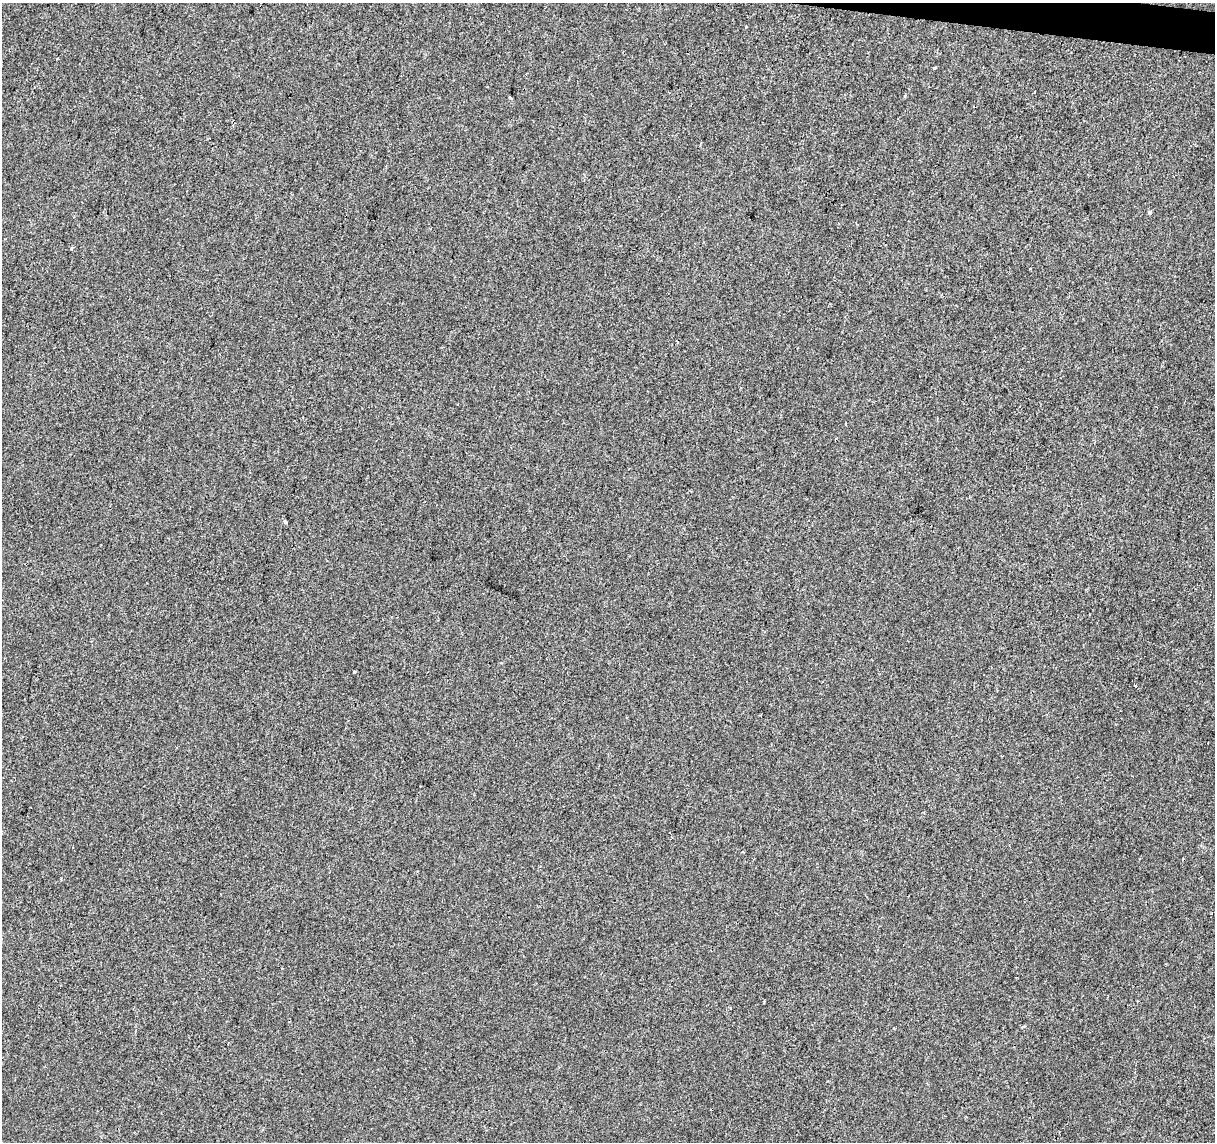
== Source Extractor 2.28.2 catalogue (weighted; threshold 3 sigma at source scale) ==
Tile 10 of 4 x 4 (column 2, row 3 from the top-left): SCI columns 1221-2433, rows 1424-2563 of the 4858 x 5067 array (HDU 1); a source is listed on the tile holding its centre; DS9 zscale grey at full resolution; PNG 1217 x 1144 px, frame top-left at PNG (2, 3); no overlay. Shown black and unused: <1% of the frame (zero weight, under 2 of 3 exposures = <1% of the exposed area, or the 3 px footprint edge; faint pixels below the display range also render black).
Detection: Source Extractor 2.28.2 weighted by HDU 2 'WHT'; one run over the whole footprint, this tile lists its part. Background -2.32e-05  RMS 0.0042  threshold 0.0189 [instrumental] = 3 sigma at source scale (4.5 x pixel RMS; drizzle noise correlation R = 1.50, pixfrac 1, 0.0396/0.0396 arcsec/px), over >= 5 px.
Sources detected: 11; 2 cosmic-ray / hot-pixel residue — not listed; the other 9 listed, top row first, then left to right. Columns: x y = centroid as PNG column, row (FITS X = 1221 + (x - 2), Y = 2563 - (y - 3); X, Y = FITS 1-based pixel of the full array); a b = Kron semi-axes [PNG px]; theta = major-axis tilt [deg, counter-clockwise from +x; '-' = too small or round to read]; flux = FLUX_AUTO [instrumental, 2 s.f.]
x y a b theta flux
935 68 3 3 - 0.6
510 98 4 3 - 1.6
1149 212 3 3 - 1.5
72 248 3 3 - 1.5
1030 269 3 3 - 0.66
846 423 3 2 - 0.43
284 521 4 4 - 0.72
355 672 3 2 - 0.5
1135 685 3 3 - 0.93